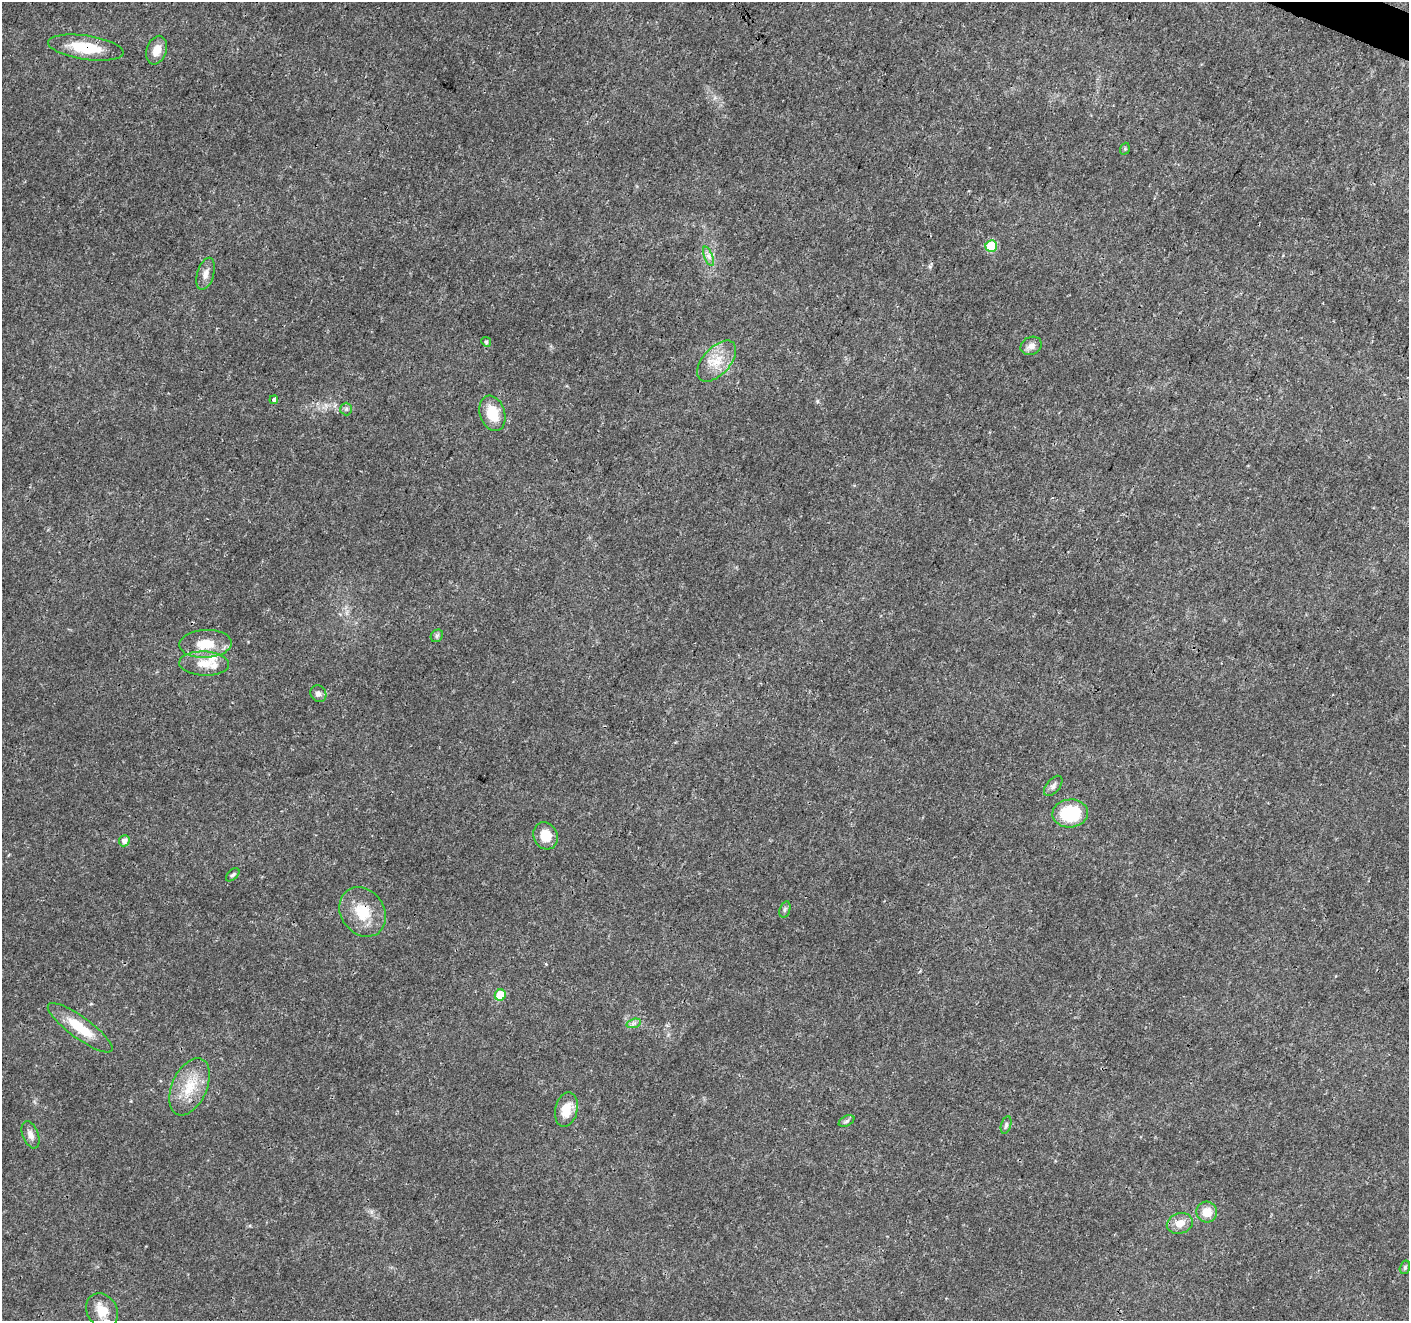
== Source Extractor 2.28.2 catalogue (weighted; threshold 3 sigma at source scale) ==
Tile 10 of 4 x 4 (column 2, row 3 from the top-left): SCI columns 1416-2822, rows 1593-2911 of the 5637 x 5756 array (HDU 1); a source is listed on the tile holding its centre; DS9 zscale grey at full resolution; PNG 1411 x 1323 px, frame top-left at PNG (2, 2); each listed source drawn as its Kron ellipse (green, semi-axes under 4 px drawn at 4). Shown black and unused: <1% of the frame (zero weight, under 3 of 4 exposures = <1% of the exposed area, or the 3 px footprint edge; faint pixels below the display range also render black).
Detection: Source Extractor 2.28.2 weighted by HDU 2 'WHT'; one run over the whole footprint, this tile lists its part. Background 0.0285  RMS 0.0024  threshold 0.0107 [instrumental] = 3 sigma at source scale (4.5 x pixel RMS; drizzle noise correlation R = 1.50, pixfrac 1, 0.0396/0.0396 arcsec/px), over >= 5 px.
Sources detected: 37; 2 inside a brighter listed object's ellipse — not listed separately; the other 35 listed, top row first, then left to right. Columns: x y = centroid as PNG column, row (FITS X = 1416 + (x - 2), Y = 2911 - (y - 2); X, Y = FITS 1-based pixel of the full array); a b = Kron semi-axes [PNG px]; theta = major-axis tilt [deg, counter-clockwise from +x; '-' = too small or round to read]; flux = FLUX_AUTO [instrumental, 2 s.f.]
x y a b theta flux
86 48 38 12 -8 8.8
157 50 15 10 71 2.7
1125 149 6 4 70 0.33
991 246 6 5 - 9.5
709 256 10 3 -69 0.76
205 274 16 8 73 1.6
486 342 5 4 - 0.33
1031 346 11 9 26 1.4
717 361 25 13 48 5
274 400 4 3 - 1.3
346 409 6 6 - 0.53
492 413 18 12 -72 5.7
437 636 7 5 46 0.47
206 644 26 14 3 5.8
204 664 25 12 -2 3.9
318 694 9 7 -54 0.89
1053 786 12 6 49 0.95
1070 813 18 14 4 13
545 836 14 12 -63 4.1
124 841 5 5 - 1.2
233 875 8 4 43 0.5
785 909 8 5 72 0.53
363 912 26 21 -54 7.3
500 995 6 5 - 5.7
634 1023 7 4 19 0.58
80 1028 39 10 -36 7.5
190 1087 30 17 66 7.4
566 1109 17 11 77 4.2
847 1121 8 5 28 0.51
1006 1125 9 5 75 0.57
31 1135 14 8 -69 1.4
1207 1212 10 10 - 3.2
1180 1223 13 10 15 2.6
1405 1267 7 5 75 0.4
102 1311 18 15 -57 4.5
Overlapping masked pixels (flux is a lower limit): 2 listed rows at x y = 86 48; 363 912